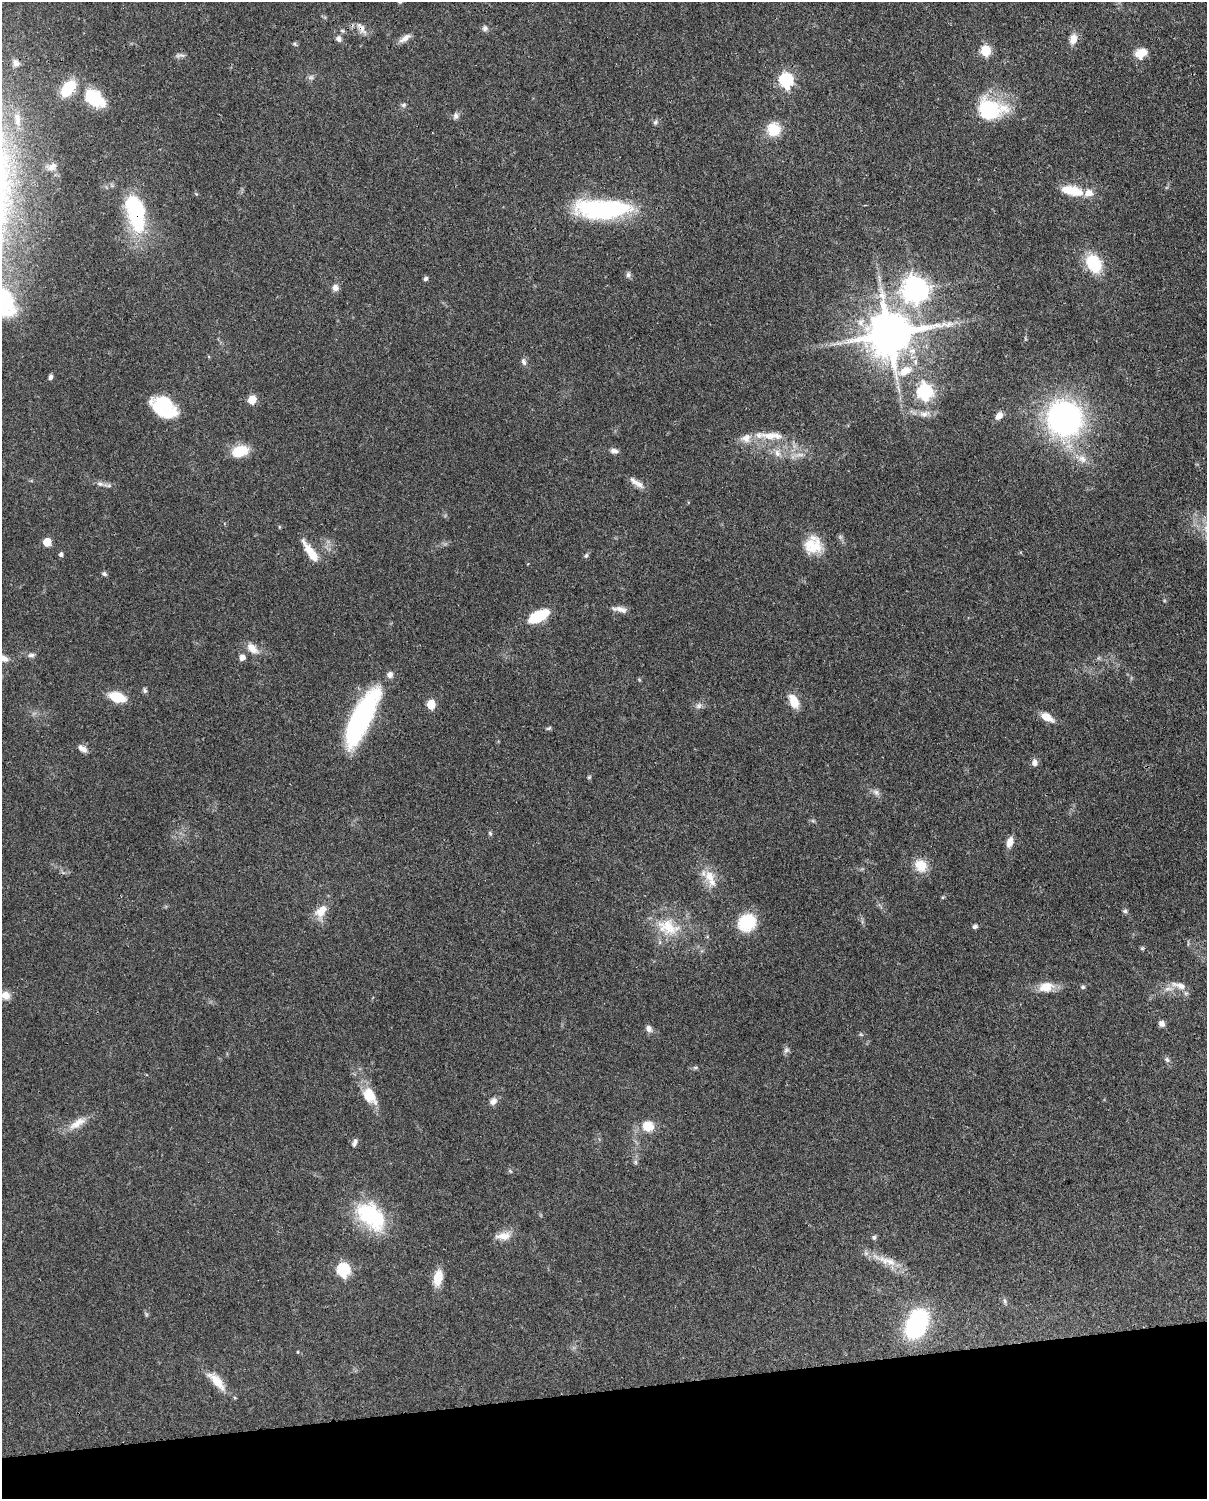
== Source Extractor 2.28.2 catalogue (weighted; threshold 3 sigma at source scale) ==
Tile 10 of 4 x 3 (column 2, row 3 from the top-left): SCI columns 1294-2498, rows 263-1759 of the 4999 x 4902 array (HDU 1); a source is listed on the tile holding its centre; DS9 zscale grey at full resolution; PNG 1209 x 1501 px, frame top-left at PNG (2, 2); no overlay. Shown black and unused: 7% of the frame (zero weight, under 3 of 4 exposures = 7% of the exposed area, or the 3 px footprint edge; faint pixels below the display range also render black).
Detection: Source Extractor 2.28.2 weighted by HDU 2 'WHT'; one run over the whole footprint, this tile lists its part. Background 0.087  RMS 0.0039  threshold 0.0175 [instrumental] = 3 sigma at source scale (4.5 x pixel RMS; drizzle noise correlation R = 1.50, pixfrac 1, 0.05/0.05 arcsec/px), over >= 5 px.
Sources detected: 123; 1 too faint to see at this stretch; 1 inside a brighter object's white glare — not listed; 6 inside a brighter listed object's ellipse — not listed separately; the other 115 listed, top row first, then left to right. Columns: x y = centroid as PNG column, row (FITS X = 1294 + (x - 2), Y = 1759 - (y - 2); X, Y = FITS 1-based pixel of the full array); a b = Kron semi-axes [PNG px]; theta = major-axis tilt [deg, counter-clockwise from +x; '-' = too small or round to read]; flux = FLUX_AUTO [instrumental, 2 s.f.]
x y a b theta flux
400 2 6 4 52 0.63
361 28 20 8 -55 2.8
485 28 8 7 - 1.3
342 31 6 5 - 0.69
405 38 17 7 36 2.6
339 39 8 6 -55 1.5
1073 39 14 9 75 3.2
295 44 6 4 -71 0.56
985 51 6 5 - 24
1141 53 15 11 25 5.3
180 55 14 5 5 1.2
16 63 10 8 -56 1.9
311 77 9 5 5 1
786 80 7 6 - 68
68 88 17 10 51 14
96 98 27 17 -63 12
403 105 7 5 17 0.83
990 109 36 24 -9 25
456 116 9 8 - 1.4
17 119 19 8 -85 3.3
655 122 8 5 60 0.95
774 129 16 15 - 8.9
52 167 14 10 24 2.9
1072 191 29 12 -12 9.7
134 206 41 21 -57 26
602 209 60 20 0 52
1094 263 17 13 -61 18
628 275 8 7 - 1
426 279 5 4 - 1
335 288 8 7 - 2.1
915 290 9 8 - 390
2 302 43 33 -51 48
889 334 14 13 - 1900
839 343 9 4 -8 1.3
524 362 10 6 -72 1.3
50 377 6 5 - 1.1
924 392 7 7 - 91
252 400 6 5 - 12
164 407 20 15 -39 34
924 414 13 8 2 2.7
999 416 10 7 49 2.5
1064 418 31 29 -61 110
770 435 25 11 -1 7
746 438 15 12 24 4.1
240 451 15 10 17 12
614 451 10 6 -9 1.7
777 453 12 8 -66 2.5
800 455 14 4 3 2
1082 459 18 10 -26 4.6
100 484 9 6 -16 1.5
639 484 15 8 -44 2.4
279 527 5 3 - 0.34
47 542 5 5 - 9.6
813 545 22 21 - 10
311 552 26 8 -55 7.4
61 555 5 4 - 1.1
586 556 7 5 63 0.77
104 574 7 5 -30 0.8
620 609 20 7 -10 2.8
538 616 20 9 27 17
252 648 19 10 -43 4.1
31 655 10 5 1 1.2
242 657 7 6 - 2.3
3 658 15 8 -18 3.2
145 691 6 5 - 0.87
117 697 15 9 -17 12
794 701 15 9 -67 6.4
431 704 6 5 - 14
699 706 8 6 86 1.3
1047 717 13 7 -29 5.2
361 718 63 18 64 69
549 728 8 4 27 0.59
82 749 12 6 -35 2.1
1034 762 10 7 89 1.7
589 777 6 3 18 0.46
876 792 10 7 -37 1.6
813 821 7 4 -18 0.59
490 833 6 5 - 0.7
1010 842 14 7 73 2.9
921 866 17 14 -51 6.8
709 877 19 14 -74 6.4
943 897 5 4 - 0.47
1125 911 6 5 - 0.75
321 912 20 13 66 5.9
747 922 18 16 26 17
975 926 7 5 22 0.96
668 927 35 23 -18 16
1142 948 6 5 - 0.52
1179 985 21 8 -16 3.6
1046 987 20 13 11 5.9
1083 987 6 5 - 0.67
6 995 11 9 -42 3.3
1162 1024 8 6 -50 1.8
649 1029 9 7 -54 1.7
861 1034 6 4 -3 0.52
786 1050 8 7 - 1.2
1167 1059 9 6 -50 0.97
695 1068 6 4 0 0.64
370 1096 24 14 -56 8.4
493 1101 10 8 39 2
77 1123 28 10 33 5.6
648 1126 14 12 -2 6.8
355 1143 11 6 69 1.3
635 1162 7 4 -89 0.76
510 1171 7 4 -45 0.5
371 1216 44 26 -45 30
503 1236 20 10 9 4.6
874 1237 6 5 - 0.76
890 1262 29 9 -28 6.6
343 1270 7 6 - 54
438 1278 18 9 78 7.5
1005 1301 9 5 -77 0.81
917 1324 31 20 67 42
298 1352 4 3 - 0.34
217 1381 33 11 -48 7
Overlapping masked pixels (flux is a lower limit): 2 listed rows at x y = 361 28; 134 206
Isophote crosses this tile's border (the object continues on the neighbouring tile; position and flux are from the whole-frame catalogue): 3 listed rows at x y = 400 2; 2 302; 3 658